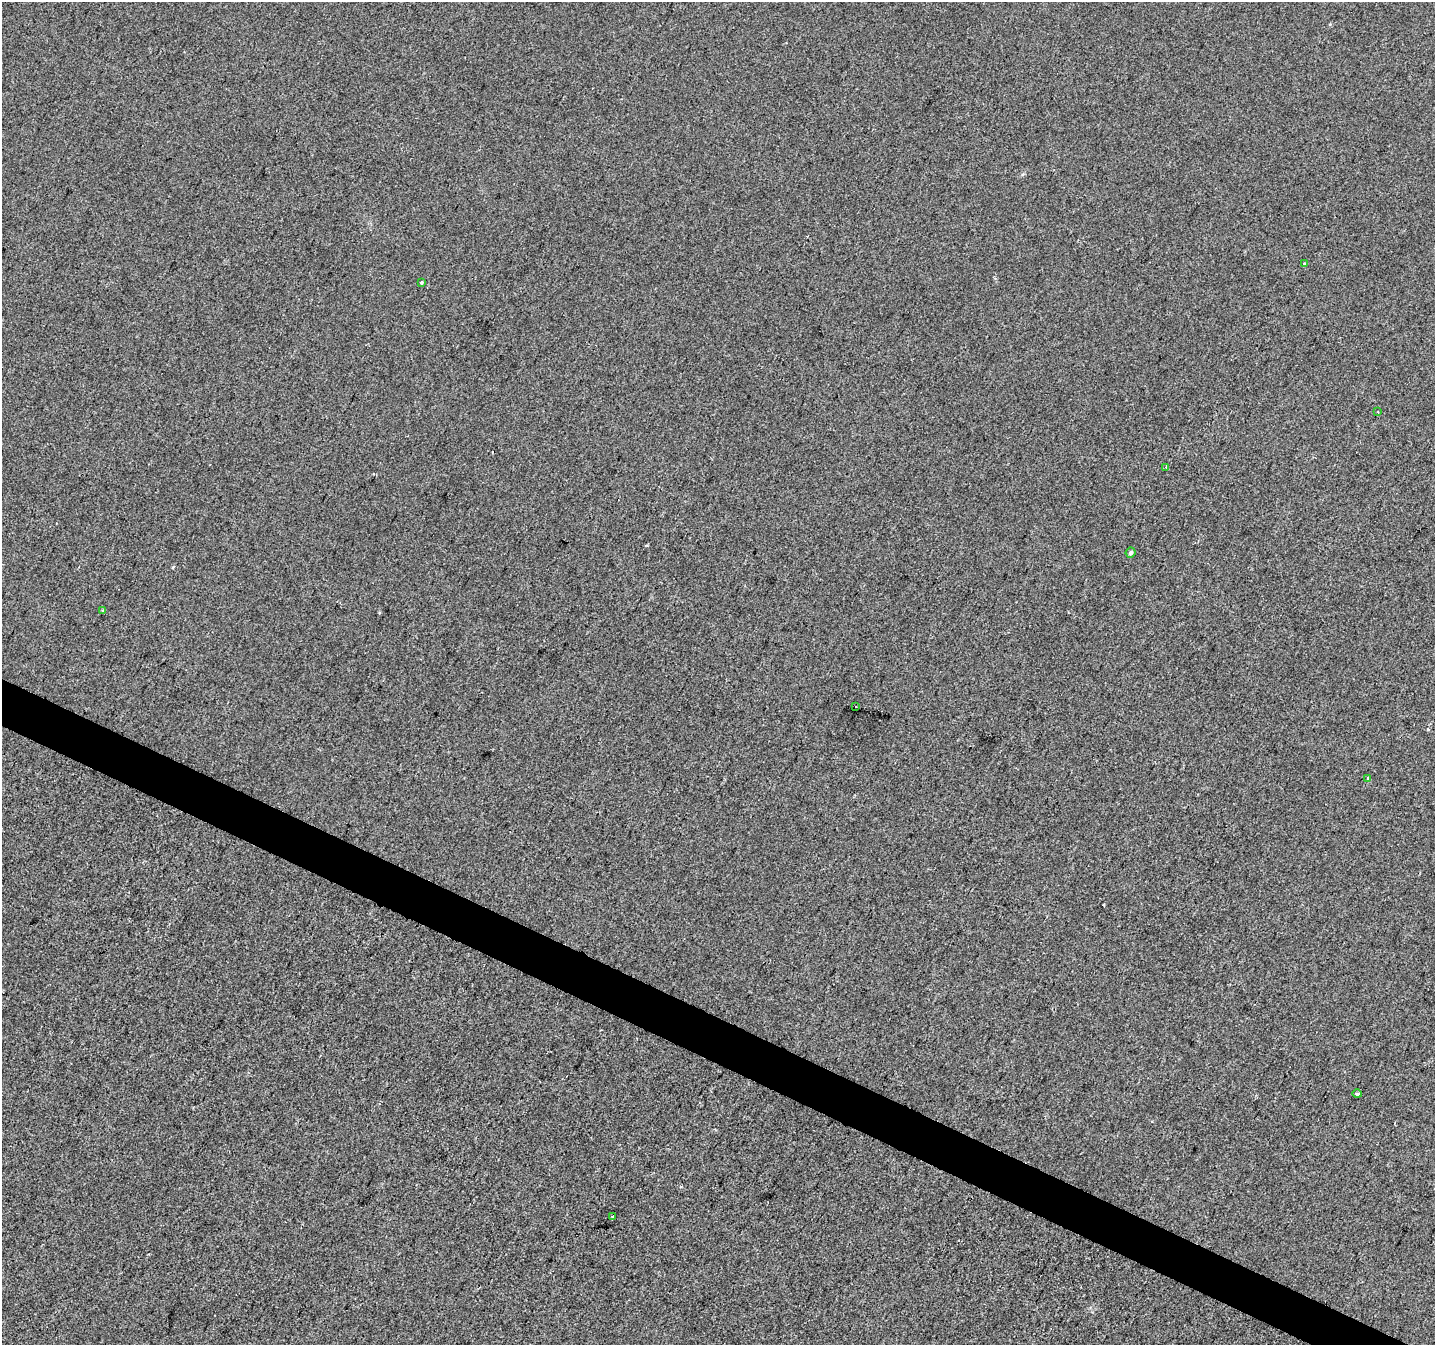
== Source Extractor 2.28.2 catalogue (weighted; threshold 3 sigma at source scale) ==
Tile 6 of 4 x 4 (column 2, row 2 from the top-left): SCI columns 1440-2872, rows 2954-4296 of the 5737 x 5840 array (HDU 1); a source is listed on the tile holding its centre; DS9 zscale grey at full resolution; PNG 1437 x 1347 px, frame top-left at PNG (2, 2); each listed source drawn as its Kron ellipse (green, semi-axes under 4 px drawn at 4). Shown black and unused: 3% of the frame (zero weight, under 2 of 3 exposures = <1% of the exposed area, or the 3 px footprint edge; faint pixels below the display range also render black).
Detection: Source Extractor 2.28.2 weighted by HDU 2 'WHT'; one run over the whole footprint, this tile lists its part. Background 2.04e-04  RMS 0.0056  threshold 0.0252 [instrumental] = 3 sigma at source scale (4.5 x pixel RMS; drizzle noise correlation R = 1.50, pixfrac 1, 0.0396/0.0396 arcsec/px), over >= 5 px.
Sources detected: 13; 3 cosmic-ray / hot-pixel residue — neither listed nor drawn; the other 10 listed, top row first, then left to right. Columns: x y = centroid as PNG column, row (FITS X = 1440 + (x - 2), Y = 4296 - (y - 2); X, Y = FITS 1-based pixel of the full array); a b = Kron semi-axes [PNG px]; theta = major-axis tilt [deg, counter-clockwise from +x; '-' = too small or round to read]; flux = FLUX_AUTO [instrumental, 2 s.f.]
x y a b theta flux
1305 264 3 3 - 1.9
421 282 3 3 - 1
1378 412 3 2 - 0.36
1166 467 3 3 - 0.62
1130 553 5 5 - 1.5
103 610 3 3 - 1.2
856 706 3 3 - 2.4
1368 778 3 3 - 2.7
1357 1094 5 3 - 3.3
612 1217 3 2 - 0.85